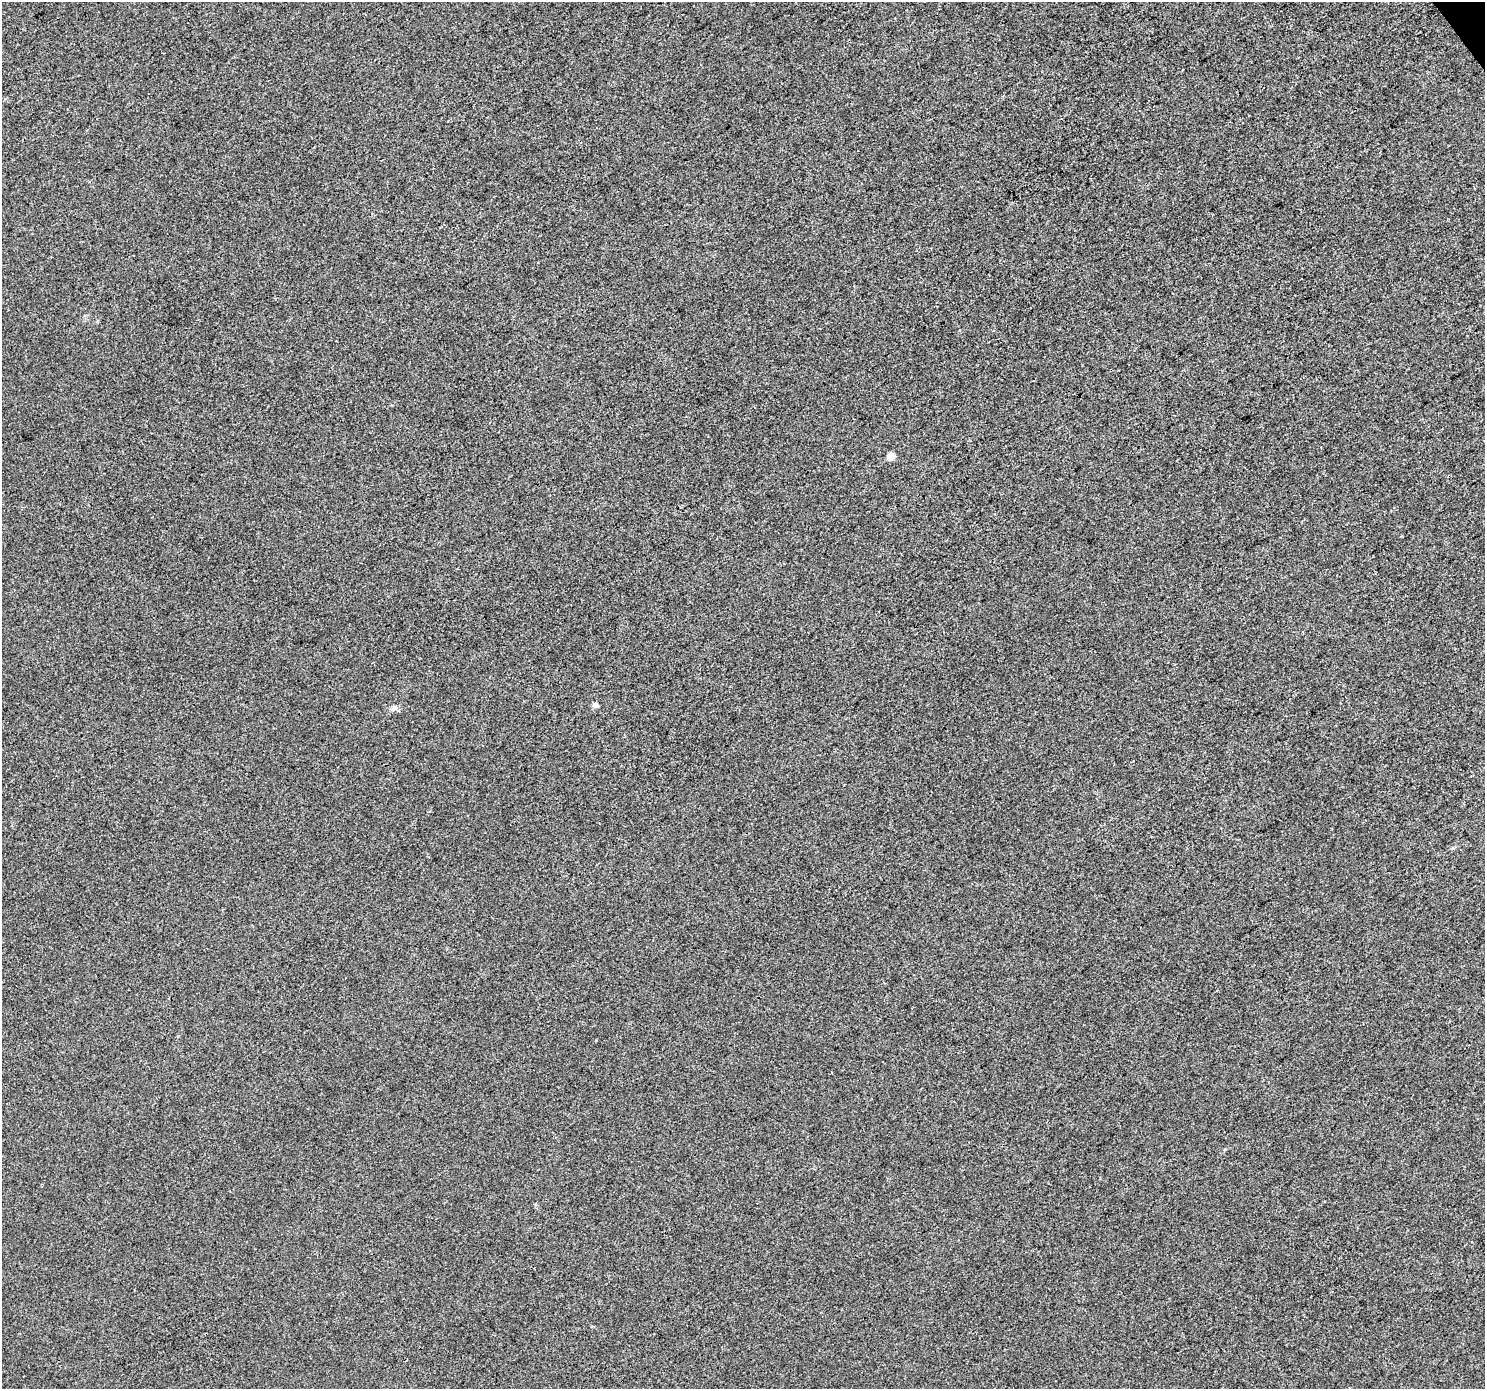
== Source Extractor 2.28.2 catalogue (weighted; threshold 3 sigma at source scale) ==
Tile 10 of 4 x 4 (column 2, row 3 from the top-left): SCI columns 1488-2970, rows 1575-2961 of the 5936 x 5861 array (HDU 1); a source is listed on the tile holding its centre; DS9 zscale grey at full resolution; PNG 1487 x 1391 px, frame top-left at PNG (2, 2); no overlay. Shown black and unused: <1% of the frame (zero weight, under 3 of 4 exposures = <1% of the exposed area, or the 3 px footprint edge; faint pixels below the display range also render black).
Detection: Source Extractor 2.28.2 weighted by HDU 2 'WHT'; one run over the whole footprint, this tile lists its part. Background 3.25e-04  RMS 0.0036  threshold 0.0161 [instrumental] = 3 sigma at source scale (4.5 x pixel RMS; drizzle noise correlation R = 1.50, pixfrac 1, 0.0396/0.0396 arcsec/px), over >= 5 px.
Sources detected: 3; all 3 listed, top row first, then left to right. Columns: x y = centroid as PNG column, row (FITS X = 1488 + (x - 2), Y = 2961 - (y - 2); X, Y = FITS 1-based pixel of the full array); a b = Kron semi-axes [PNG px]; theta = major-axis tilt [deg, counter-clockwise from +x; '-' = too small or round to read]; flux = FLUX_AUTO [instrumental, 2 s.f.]
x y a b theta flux
891 456 5 5 - 5.4
595 705 5 4 - 2.3
394 707 8 6 35 1.1